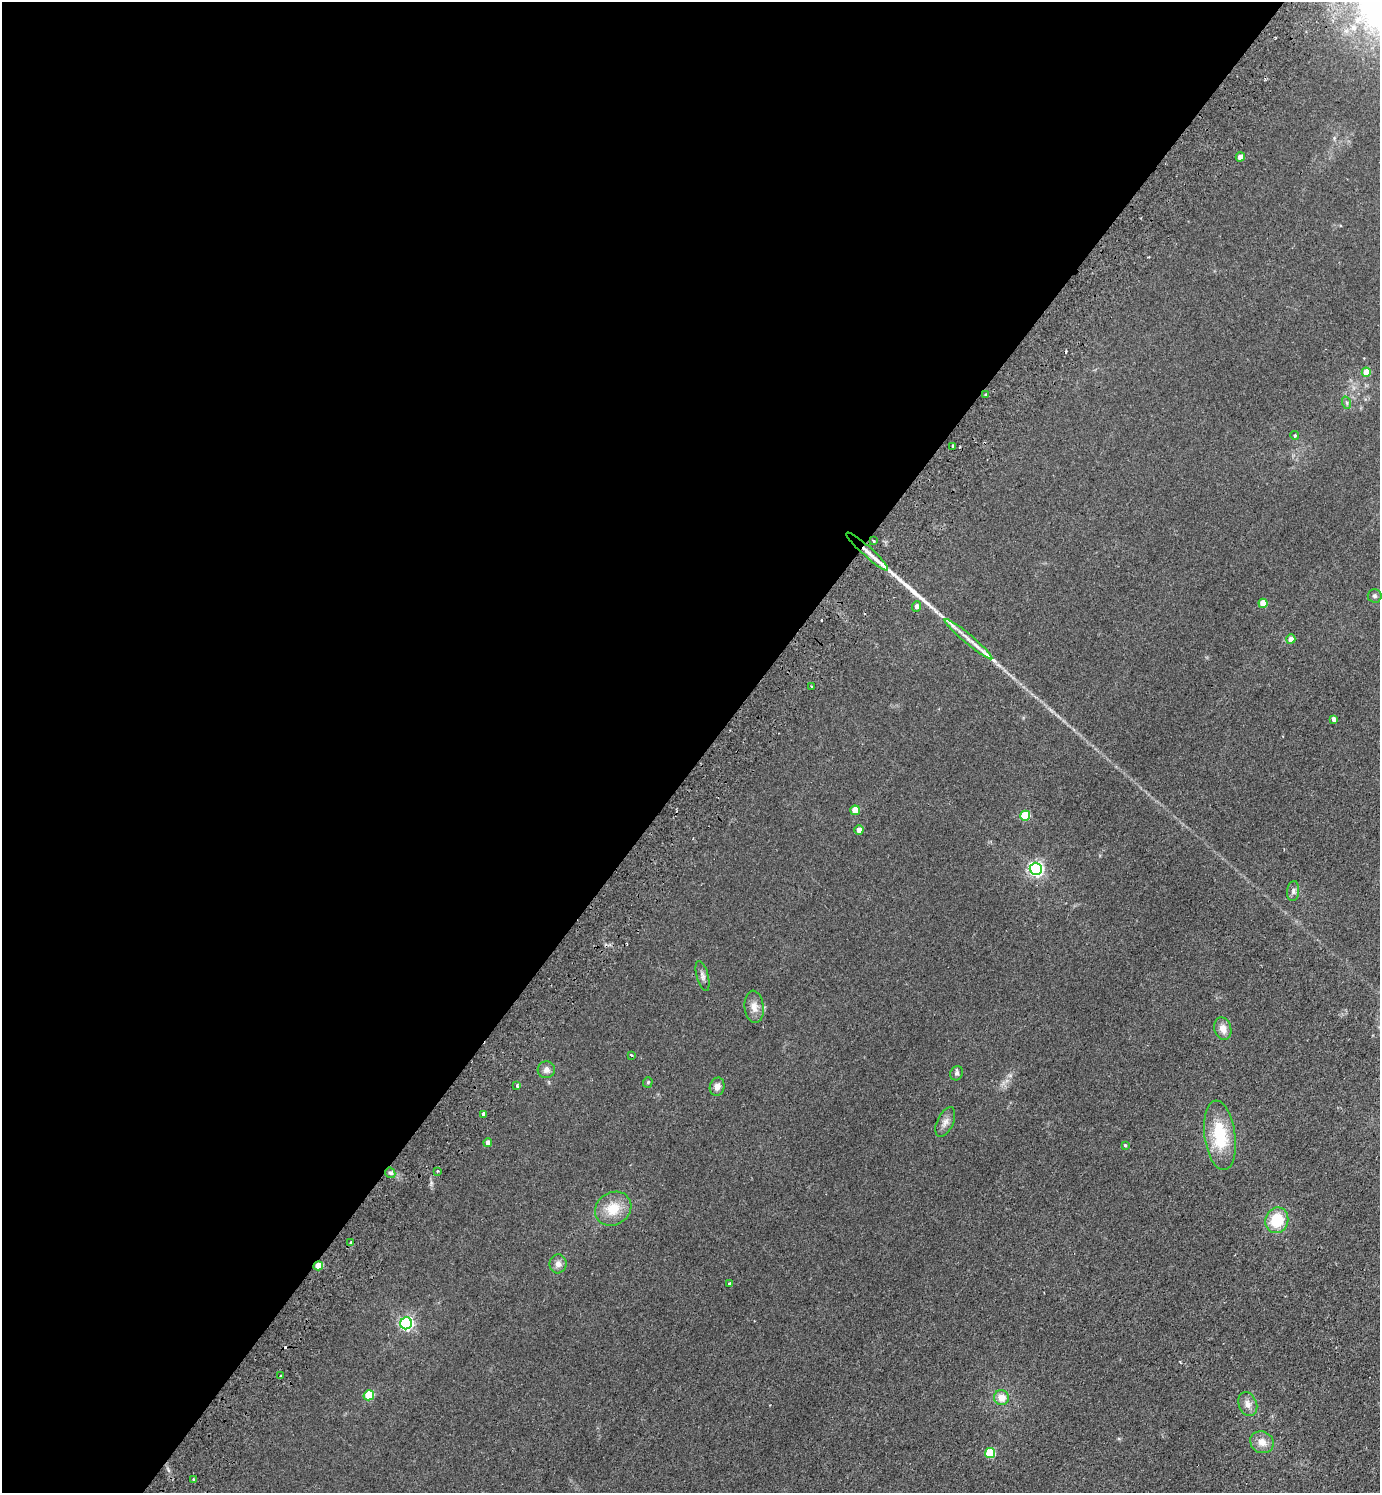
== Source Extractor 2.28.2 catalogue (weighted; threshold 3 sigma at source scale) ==
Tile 5 of 4 x 4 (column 1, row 2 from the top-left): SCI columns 344-1721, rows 3024-4514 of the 6059 x 6046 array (HDU 1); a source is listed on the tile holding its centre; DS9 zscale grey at full resolution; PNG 1382 x 1495 px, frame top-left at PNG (2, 2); each listed source drawn as its Kron ellipse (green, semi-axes under 4 px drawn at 4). Shown black and unused: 51% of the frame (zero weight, under 2 of 3 exposures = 3% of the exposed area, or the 3 px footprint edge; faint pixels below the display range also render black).
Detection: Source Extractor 2.28.2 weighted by HDU 2 'WHT'; one run over the whole footprint, this tile lists its part. Background 0.0273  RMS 0.0043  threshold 0.0193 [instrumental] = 3 sigma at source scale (4.5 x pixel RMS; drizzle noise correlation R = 1.50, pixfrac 1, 0.05/0.05 arcsec/px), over >= 5 px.
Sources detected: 55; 3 cosmic-ray / hot-pixel residue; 1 long thin detection or spike segment (spike, bleed or trail) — neither listed nor drawn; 1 inside a brighter listed object's ellipse — not listed separately; the other 50 listed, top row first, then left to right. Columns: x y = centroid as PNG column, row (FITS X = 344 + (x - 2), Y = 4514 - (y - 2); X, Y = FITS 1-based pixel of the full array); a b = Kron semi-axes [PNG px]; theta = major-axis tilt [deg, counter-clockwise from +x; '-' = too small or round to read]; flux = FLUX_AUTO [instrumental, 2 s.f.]
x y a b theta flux
1240 157 5 4 - 2.5
1366 372 4 4 - 6.7
986 395 3 2 - 0.52
1347 403 6 4 -71 0.61
1295 436 4 4 - 0.48
953 446 3 3 - 1.3
873 541 3 2 - 0.56
867 551 28 5 -42 5.4
1374 596 7 7 - 1
1263 603 4 4 - 7.7
917 606 5 4 - 1.8
968 639 31 4 -40 4.5
1291 639 5 4 - 3.3
811 686 2 2 - 0.29
1334 719 4 4 - 2.1
855 810 5 4 - 6.8
1025 816 5 5 - 18
859 830 4 4 - 3.5
1036 869 6 6 - 100
1293 891 10 6 83 1.4
703 976 15 6 -74 1.6
754 1007 16 9 -84 3.5
1223 1029 11 8 -75 3.4
631 1055 3 3 - 2.2
546 1070 8 8 - 1.9
957 1073 7 6 - 0.97
648 1082 5 4 - 0.65
517 1086 3 3 - 3.1
717 1087 9 7 75 2.1
483 1114 3 3 - 4.1
945 1122 16 8 65 2.5
1220 1135 35 15 -82 20
488 1143 4 4 - 2.3
1125 1145 4 4 - 0.48
437 1171 3 3 - 0.7
390 1173 5 5 - 0.85
613 1209 19 16 33 9.4
1277 1220 13 11 70 13
351 1243 3 3 - 1.7
558 1264 9 8 - 2.3
318 1266 5 4 - 8.1
730 1284 4 3 - 0.97
406 1323 6 6 - 83
280 1376 3 2 - 0.6
369 1395 5 5 - 15
1002 1398 7 7 - 4.5
1248 1404 12 9 -68 2.7
1262 1442 12 10 -29 3.7
990 1453 5 5 - 20
194 1479 4 3 - 0.84
Overlapping masked pixels (flux is a lower limit): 2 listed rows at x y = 867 551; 318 1266